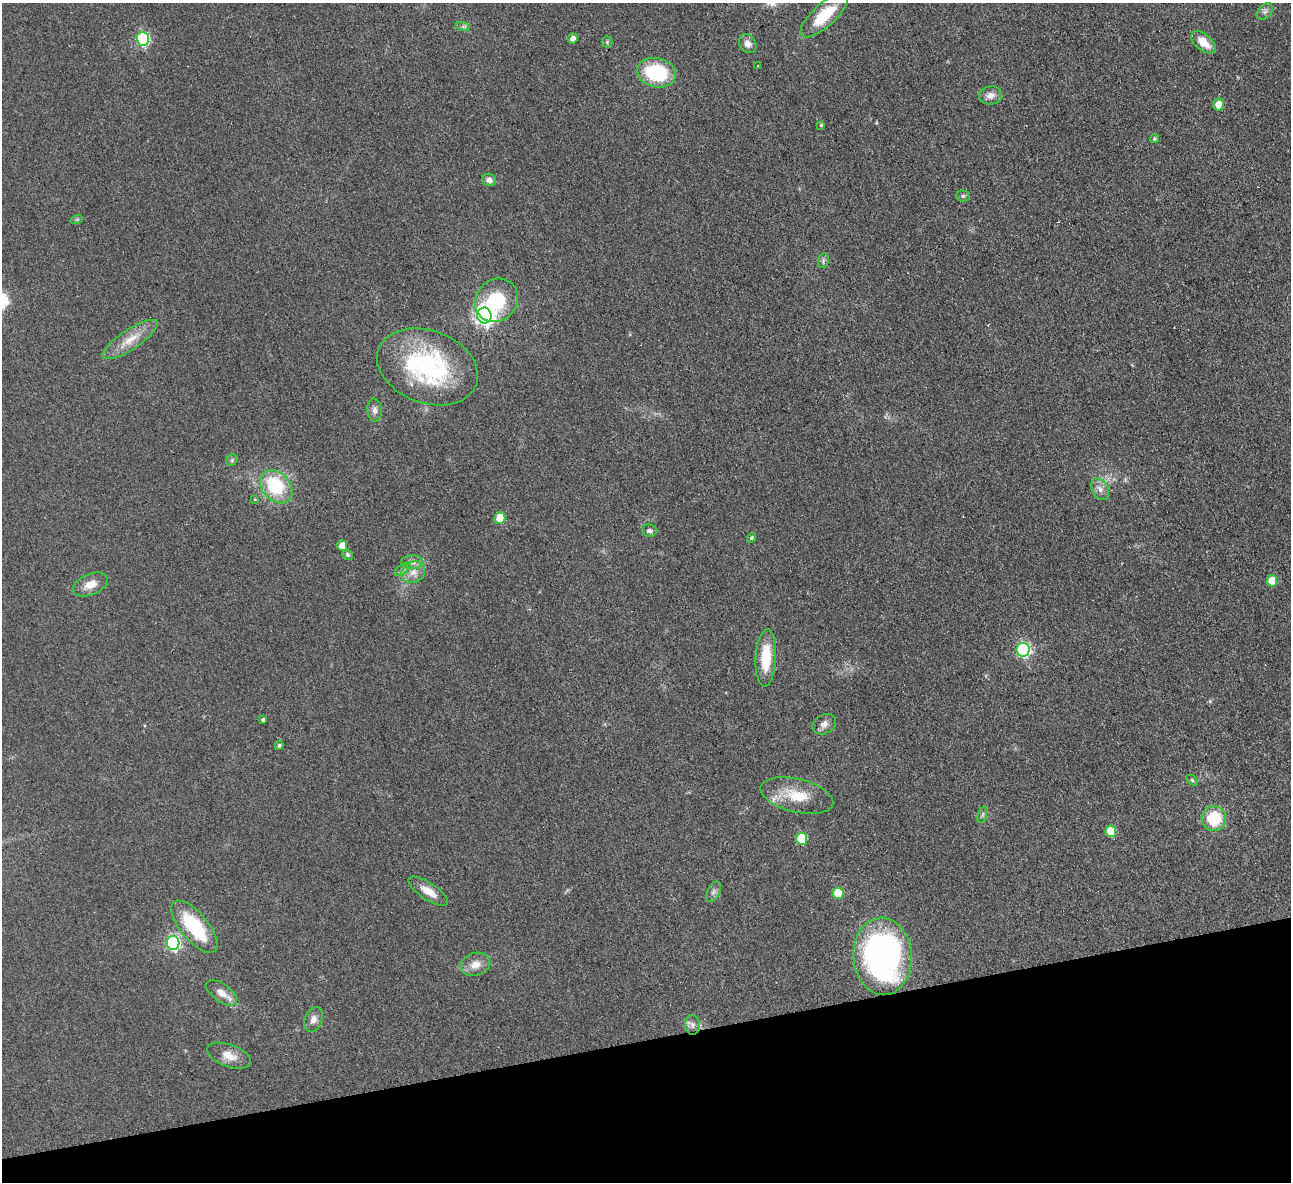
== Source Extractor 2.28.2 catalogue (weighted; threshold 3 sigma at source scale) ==
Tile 14 of 4 x 4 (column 2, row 4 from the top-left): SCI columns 1344-2632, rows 285-1464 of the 5266 x 5170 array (HDU 1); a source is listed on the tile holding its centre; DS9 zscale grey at full resolution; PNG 1293 x 1184 px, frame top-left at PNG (2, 3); each listed source drawn as its Kron ellipse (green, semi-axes under 4 px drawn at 4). Shown black and unused: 12% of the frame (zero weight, under 2 of 3 exposures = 3% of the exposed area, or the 3 px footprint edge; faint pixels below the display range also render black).
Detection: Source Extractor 2.28.2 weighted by HDU 2 'WHT'; one run over the whole footprint, this tile lists its part. Background 0.0851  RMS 0.0094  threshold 0.0421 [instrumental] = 3 sigma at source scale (4.5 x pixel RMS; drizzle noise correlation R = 1.50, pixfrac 1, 0.05/0.05 arcsec/px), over >= 5 px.
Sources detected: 60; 1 cosmic-ray / hot-pixel residue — neither listed nor drawn; the other 59 listed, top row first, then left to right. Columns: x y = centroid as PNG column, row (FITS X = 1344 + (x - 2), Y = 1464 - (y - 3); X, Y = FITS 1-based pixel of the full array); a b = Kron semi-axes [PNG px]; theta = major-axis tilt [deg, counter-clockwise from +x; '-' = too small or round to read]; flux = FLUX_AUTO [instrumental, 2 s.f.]
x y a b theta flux
1265 12 9 6 49 3
824 15 30 11 42 32
463 27 7 4 -19 1.9
143 39 7 6 - 110
573 39 5 5 - 5.1
607 42 5 5 - 1.4
1203 42 14 8 -40 14
748 44 10 8 -54 5.5
758 66 3 2 - 0.85
656 73 19 14 -13 55
990 95 11 9 8 6.3
1218 105 6 5 - 11
821 125 4 4 - 1.1
1154 139 5 4 - 1.5
489 180 7 6 - 3.7
963 196 7 5 -1 1.6
77 219 6 4 19 1.1
823 261 7 5 80 2
496 300 23 20 46 48
484 315 8 7 - 450
130 340 32 10 34 16
427 367 52 36 -20 120
374 410 11 7 -86 4
232 460 6 5 - 1.5
276 487 18 13 -47 50
1100 489 12 8 -58 5.5
255 499 3 3 - 1.2
500 518 6 5 - 25
649 531 7 6 - 2.6
751 538 5 4 - 1.2
342 546 5 5 - 10
347 555 5 5 - 2.2
412 562 11 7 -1 4.5
403 569 9 4 35 2.8
413 572 12 10 29 7.8
1272 581 6 5 - 18
90 584 18 10 23 11
1023 650 7 6 - 150
766 658 29 10 87 29
263 720 4 3 - 1.5
824 724 12 9 30 5
279 745 4 4 - 1.6
1192 780 6 4 -45 1.1
797 796 37 16 -14 29
982 814 8 3 71 1.6
1214 819 12 12 - 34
1111 831 6 5 - 26
802 839 6 5 - 40
428 891 23 8 -34 11
713 892 11 6 61 3.1
838 893 6 5 - 26
194 927 32 13 -50 57
173 943 7 6 - 170
883 956 39 29 -87 270
476 964 15 11 19 9.3
222 993 18 8 -36 9.4
313 1020 13 8 68 5.5
692 1025 10 7 -85 3.8
229 1056 23 11 -20 11